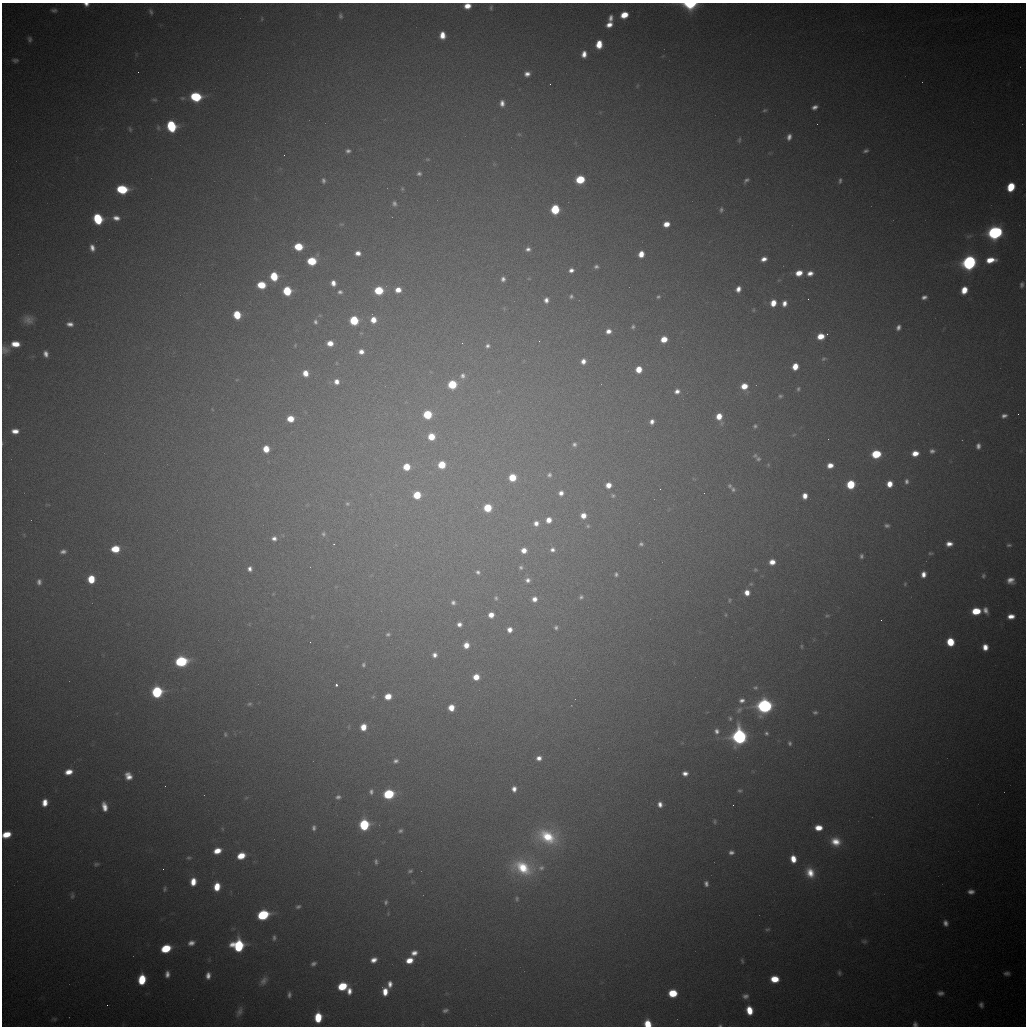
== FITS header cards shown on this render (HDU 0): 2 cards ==
NAXIS1  =                 1024
NAXIS2  =                 1024

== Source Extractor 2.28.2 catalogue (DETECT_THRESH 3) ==
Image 1024 x 1024 px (HDU 0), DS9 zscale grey, 1 PNG px = 1 image px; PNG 1028 x 1028 px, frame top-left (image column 1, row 1024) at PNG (2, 3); no overlay
Background 1860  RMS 26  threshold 78.7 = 3 sigma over >= 5 px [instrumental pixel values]
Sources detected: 306; all 306 listed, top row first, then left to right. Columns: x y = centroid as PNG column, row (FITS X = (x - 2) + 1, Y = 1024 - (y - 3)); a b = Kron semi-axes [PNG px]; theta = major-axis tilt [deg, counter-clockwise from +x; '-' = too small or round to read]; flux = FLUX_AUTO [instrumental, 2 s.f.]
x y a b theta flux
86 4 6 4 -7 7600
690 4 8 5 -2 140000
467 6 6 5 - 21000
491 8 7 4 89 2900
54 10 8 6 -3 5100
151 12 8 5 -71 4500
624 15 6 5 - 33000
340 16 7 4 -84 4200
611 18 6 5 - 8400
262 19 7 3 82 2300
609 25 6 5 - 14000
442 35 6 5 - 21000
30 39 7 5 -85 4700
599 44 7 5 82 35000
584 54 6 5 - 14000
15 60 7 4 -6 4400
527 74 6 5 - 10000
550 84 2 2 - 900
637 86 6 3 71 1700
196 97 8 6 -9 140000
154 100 8 4 -5 2900
502 103 6 5 - 9900
815 107 6 4 21 7900
765 110 6 4 16 2800
171 126 8 6 -72 150000
158 128 7 5 -89 3300
130 129 7 4 -75 2800
519 134 6 4 -1 1900
789 137 7 5 76 8600
739 140 7 4 80 2900
348 151 5 4 - 5000
866 151 6 4 18 4300
427 159 6 3 0 1900
419 174 6 5 - 4100
580 179 6 5 - 91000
323 180 7 5 -82 4700
746 180 7 4 40 4500
840 181 7 4 77 4000
1011 187 7 6 - 55000
122 189 8 6 -7 130000
402 189 5 5 - 2100
394 203 5 4 - 4800
555 209 7 6 - 93000
721 210 6 4 77 3800
116 218 9 6 -9 12000
98 219 8 6 -69 130000
341 224 8 4 8 2400
666 224 6 5 - 21000
995 232 8 6 17 630000
298 247 6 5 - 68000
92 248 7 5 -77 11000
528 249 6 5 - 6500
358 253 5 5 - 12000
641 254 6 5 - 22000
764 259 6 4 22 12000
990 260 10 5 8 33000
312 261 6 5 - 88000
969 262 8 6 63 630000
596 267 4 4 - 3900
571 270 5 4 - 7900
799 273 7 5 19 25000
810 273 6 5 - 13000
274 276 7 6 - 70000
503 279 5 4 - 6100
333 283 6 5 - 13000
261 285 6 5 - 61000
1022 285 5 4 - 4600
738 289 5 5 - 12000
379 290 6 5 - 90000
398 290 5 5 - 19000
964 290 7 5 70 29000
287 291 6 6 - 90000
340 292 6 6 - 5100
571 296 5 4 - 3600
658 297 6 4 25 2900
924 297 6 4 13 6800
808 299 2 2 - 790
546 300 6 5 - 8600
773 303 6 5 - 25000
784 303 7 5 77 12000
753 310 6 3 89 1900
237 315 6 5 - 60000
28 320 12 9 -11 14000
354 320 6 6 - 92000
373 320 7 6 - 20000
315 322 7 5 -82 5400
70 324 7 4 -6 9100
633 327 6 4 71 3400
898 327 6 4 65 7000
608 331 6 6 - 12000
361 333 5 4 - 2000
827 334 2 2 - 1100
821 336 6 5 - 29000
664 339 6 5 - 29000
539 341 2 2 - 900
330 343 6 5 - 21000
15 344 8 5 -2 30000
295 345 5 3 - 1700
487 346 6 6 - 5200
5 350 10 9 - 10000
361 352 7 6 - 13000
46 354 6 5 - 9100
823 359 6 5 - 2900
583 361 6 6 - 12000
336 363 6 4 -90 1900
795 366 6 5 - 28000
639 369 6 5 - 30000
305 373 6 5 - 21000
463 376 7 7 - 6600
336 382 7 6 - 13000
452 384 6 6 - 92000
744 386 6 6 - 26000
798 389 6 4 80 2900
677 391 6 5 - 9000
780 396 5 4 - 3000
427 414 6 6 - 93000
1018 414 2 2 - 900
719 416 6 5 - 27000
1004 416 7 5 14 6900
290 419 6 5 - 32000
652 422 5 4 - 8600
755 426 5 4 - 3000
15 431 7 5 1 16000
431 437 6 6 - 41000
574 444 6 6 - 4800
978 446 6 5 - 7300
266 449 6 5 - 32000
932 451 6 5 - 5600
915 453 6 5 - 21000
876 454 7 6 - 84000
755 455 6 6 - 3000
758 459 6 5 - 3600
442 465 6 6 - 55000
830 465 6 5 - 17000
406 467 6 6 - 41000
549 475 7 6 - 5100
512 477 6 6 - 50000
906 481 7 5 -85 5700
851 484 6 6 - 84000
889 484 6 5 - 22000
608 485 6 5 - 18000
730 486 6 5 - 3500
660 489 2 2 - 770
733 489 7 6 - 4600
561 493 5 5 - 9900
417 495 6 6 - 56000
613 495 6 5 - 3400
805 496 5 5 - 17000
347 504 6 6 - 3600
487 508 6 6 - 65000
583 516 6 6 - 18000
549 520 6 6 - 17000
536 523 7 6 - 11000
588 526 5 4 - 2500
887 526 7 5 -11 4500
323 534 6 5 - 3600
274 538 6 5 - 7700
334 544 2 2 - 1200
641 544 5 4 - 3700
949 544 6 5 - 13000
1009 545 6 4 1 3200
115 549 7 5 6 51000
524 550 6 6 - 17000
552 550 7 7 - 8200
63 551 7 4 11 6500
930 553 5 4 - 2400
861 556 5 4 - 4200
772 562 5 5 - 17000
521 567 6 5 - 4100
250 569 5 5 - 7400
755 570 5 4 - 2100
478 572 6 5 - 5000
616 574 4 4 - 3400
923 574 6 5 - 13000
983 576 4 4 - 2900
91 579 6 5 - 51000
528 580 7 6 - 8600
1011 580 7 6 - 13000
39 582 6 5 - 6300
905 584 5 4 - 2000
747 593 6 5 - 17000
581 597 7 5 52 4400
496 598 6 5 - 3600
534 599 7 6 - 14000
730 600 6 4 74 2100
453 602 5 5 - 5000
985 610 7 5 -67 8800
976 611 7 5 5 55000
491 615 5 5 - 18000
726 615 5 3 - 1700
827 615 7 3 8 2400
1011 616 7 4 5 17000
881 620 2 2 - 1700
459 624 5 4 - 8100
556 627 6 5 - 4500
510 630 6 6 - 12000
388 634 5 4 - 3300
310 642 2 2 - 960
950 642 6 6 - 55000
466 645 6 5 - 18000
801 646 6 3 -85 2300
985 647 6 5 - 17000
434 655 5 5 - 8200
181 661 8 6 10 230000
363 665 4 4 - 3100
476 677 6 5 - 26000
336 685 3 3 - 4900
755 687 7 5 -8 3600
157 692 7 6 - 230000
388 696 6 5 - 28000
373 697 5 3 - 1600
742 700 7 6 - 7500
249 704 7 5 28 3500
765 706 7 6 - 740000
451 708 6 5 - 25000
739 710 10 6 46 6100
815 712 6 5 - 3700
730 718 6 4 -88 3100
363 727 6 5 - 28000
717 731 8 7 - 8600
766 733 5 5 - 3600
225 734 6 4 -76 2500
739 737 8 7 - 740000
790 743 5 4 - 3700
539 758 5 5 - 10000
396 761 6 5 - 5000
69 772 8 6 14 21000
685 773 6 5 - 9800
128 776 8 7 - 17000
514 789 6 5 - 10000
740 791 6 5 - 3100
371 792 5 4 - 4700
389 794 7 6 - 170000
338 797 5 4 - 4500
246 798 6 4 19 2000
45 803 7 6 - 20000
660 804 6 5 - 9800
733 805 2 2 - 950
104 807 9 5 -77 17000
715 821 5 5 - 2800
364 825 7 6 - 170000
314 828 6 4 -86 4900
818 828 7 5 -4 26000
400 831 5 4 - 3500
6 834 7 5 16 36000
547 837 24 16 -24 81000
835 842 13 10 -15 30000
217 851 7 5 19 25000
731 852 6 5 - 6400
241 856 7 5 21 37000
189 858 6 5 - 3000
793 859 7 5 -77 26000
376 862 6 4 -84 3700
96 864 7 4 8 3300
522 867 24 16 -22 80000
541 868 9 7 3 6800
163 869 2 2 - 4500
410 871 5 3 - 3200
810 873 13 11 -69 31000
193 882 7 5 85 26000
706 884 5 4 - 6100
217 887 7 5 83 37000
165 889 6 5 - 2900
971 892 7 5 0 8700
72 896 8 5 -88 3700
517 899 6 4 -79 2700
386 902 6 5 - 3400
298 907 7 5 23 3800
263 915 8 6 19 170000
945 923 7 6 - 8400
767 929 7 4 7 2500
274 938 7 5 88 4100
864 941 7 6 - 3800
191 943 7 5 15 9200
238 946 8 8 - 180000
166 948 8 6 21 76000
414 953 7 6 - 11000
374 960 6 5 - 13000
409 960 7 5 19 23000
742 961 5 3 - 2200
313 964 5 4 - 5000
839 973 6 5 - 3400
1007 973 8 5 0 6300
167 974 6 4 86 8700
208 976 7 5 88 10000
775 979 7 6 - 38000
142 980 8 6 83 74000
264 981 13 8 54 9800
390 984 8 6 87 11000
342 986 7 6 - 70000
349 991 8 5 86 13000
385 992 8 5 -89 23000
673 993 7 6 - 57000
940 993 6 4 -5 6500
289 995 6 4 86 5000
745 996 8 6 -2 7100
107 1005 2 2 - 3200
981 1005 6 5 - 5500
445 1010 7 5 17 5200
749 1010 7 5 -77 37000
239 1011 14 7 65 9400
318 1017 7 5 87 68000
54 1019 7 5 -9 3100
648 1024 6 5 - 45000
915 1024 4 4 - 5000
720 1025 4 3 - 1900
At the frame edge (FLAGS 8, measured only in part): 8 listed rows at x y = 86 4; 690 4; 467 6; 5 350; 6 834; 648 1024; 915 1024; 720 1025